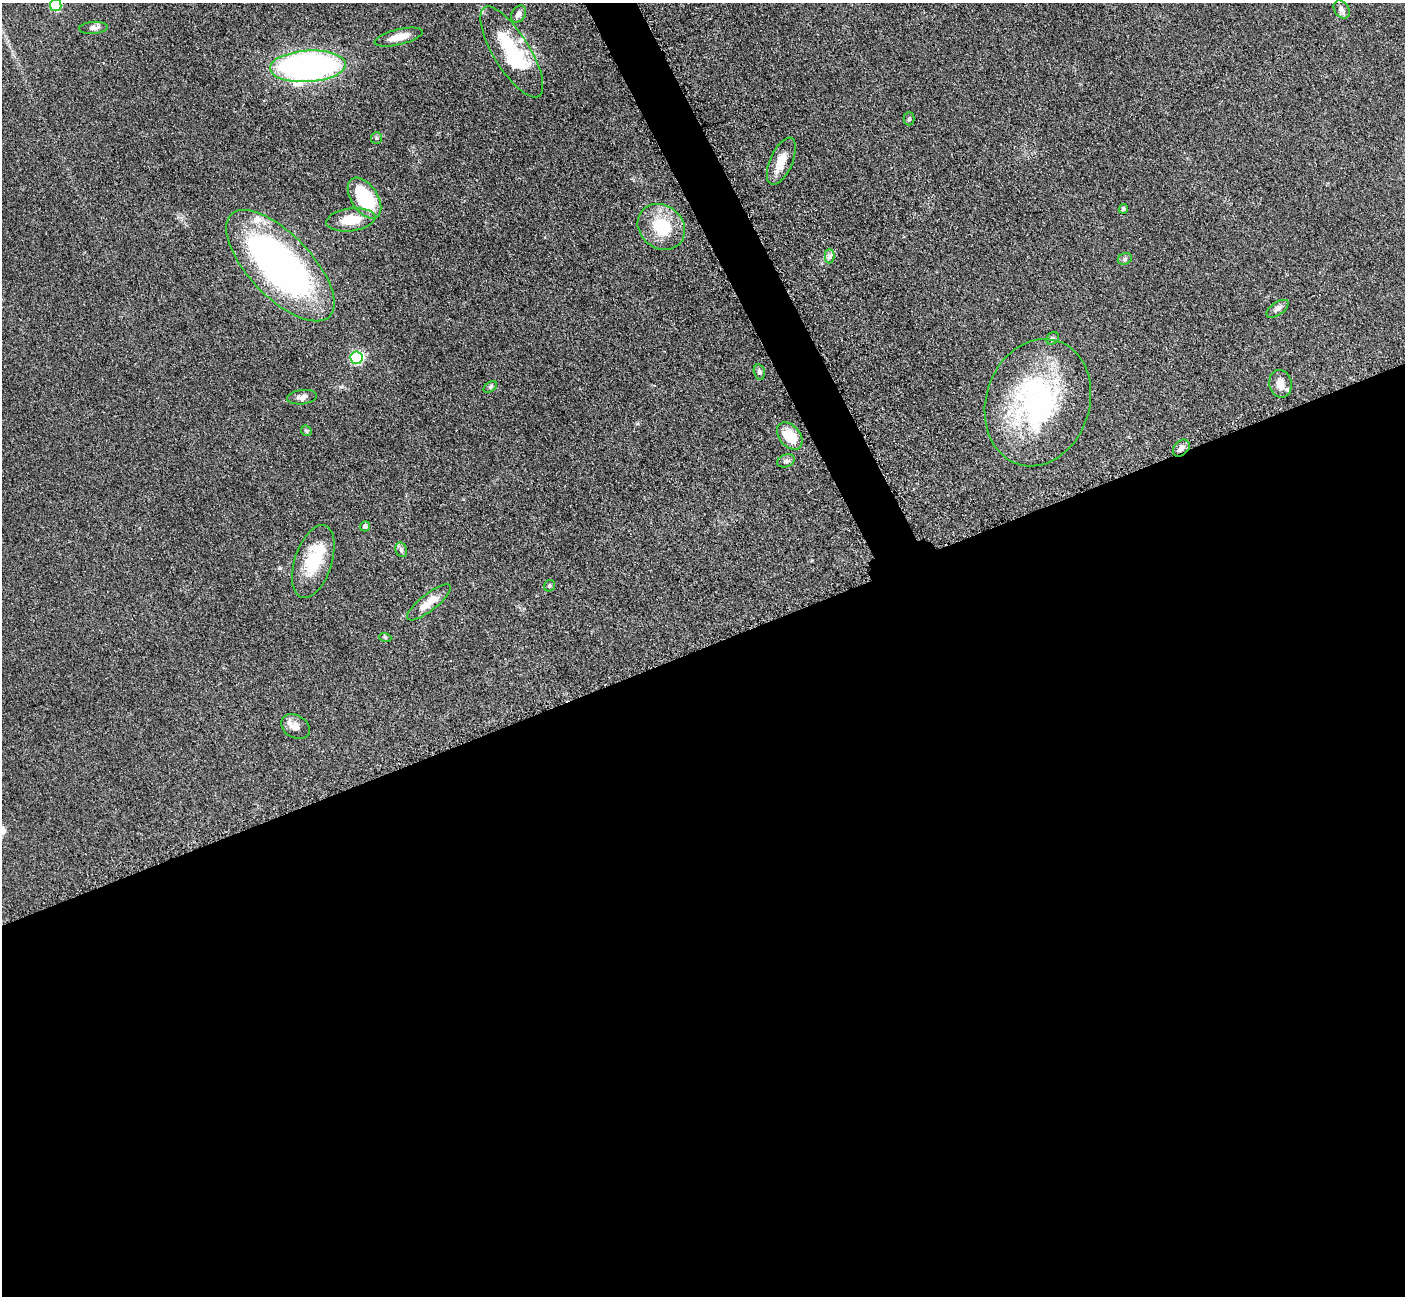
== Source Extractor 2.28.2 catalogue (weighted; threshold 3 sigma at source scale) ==
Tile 15 of 4 x 4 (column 3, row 4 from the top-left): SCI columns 2828-4230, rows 297-1590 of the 5700 x 5663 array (HDU 1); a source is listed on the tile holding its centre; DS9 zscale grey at full resolution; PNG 1407 x 1298 px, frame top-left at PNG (2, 3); each listed source drawn as its Kron ellipse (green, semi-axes under 4 px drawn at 4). Shown black and unused: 52% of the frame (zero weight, under 3 of 5 exposures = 4% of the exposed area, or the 3 px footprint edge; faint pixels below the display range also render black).
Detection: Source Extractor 2.28.2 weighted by HDU 2 'WHT'; one run over the whole footprint, this tile lists its part. Background 0.0529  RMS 0.0056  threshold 0.0253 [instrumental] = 3 sigma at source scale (4.5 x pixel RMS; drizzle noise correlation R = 1.50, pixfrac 1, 0.05/0.05 arcsec/px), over >= 5 px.
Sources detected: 40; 4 inside a brighter listed object's ellipse — not listed separately; the other 36 listed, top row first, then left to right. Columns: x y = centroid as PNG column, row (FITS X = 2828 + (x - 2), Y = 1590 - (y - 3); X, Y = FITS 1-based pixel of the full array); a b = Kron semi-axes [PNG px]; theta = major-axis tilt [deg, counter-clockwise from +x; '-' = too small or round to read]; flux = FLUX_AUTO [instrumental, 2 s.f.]
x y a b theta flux
56 5 6 5 - 33
1342 9 10 7 -55 2.5
519 14 9 6 57 3
93 28 14 6 4 2.3
399 37 24 7 13 8.8
512 52 52 18 -58 43
308 66 38 16 3 220
909 119 6 5 - 0.86
376 138 6 5 - 0.89
781 161 25 11 66 9.3
364 198 23 13 -56 35
1123 209 5 4 - 1
351 220 24 11 7 13
661 227 25 21 -39 25
830 256 7 5 90 1.4
1125 259 7 5 23 1.2
280 266 71 31 -46 210
1278 309 13 6 34 2.4
1053 338 7 5 44 1.2
356 358 6 6 - 72
759 372 7 5 -76 1.6
1280 384 14 11 -78 4.9
490 387 7 5 36 0.99
302 397 15 7 8 3
1038 403 65 52 72 110
306 431 6 4 -45 0.81
790 436 15 10 -50 15
1181 448 10 7 45 2.5
786 461 9 6 19 1.6
365 526 5 5 - 1.6
401 550 7 5 -71 1.3
313 561 38 18 72 26
549 586 6 5 - 0.84
429 602 27 8 38 9
385 637 6 4 -19 0.66
295 727 15 11 -30 4.9
Overlapping masked pixels (flux is a lower limit): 1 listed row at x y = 1181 448
Isophote crosses this tile's border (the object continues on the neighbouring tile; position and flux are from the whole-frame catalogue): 1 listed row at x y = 56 5